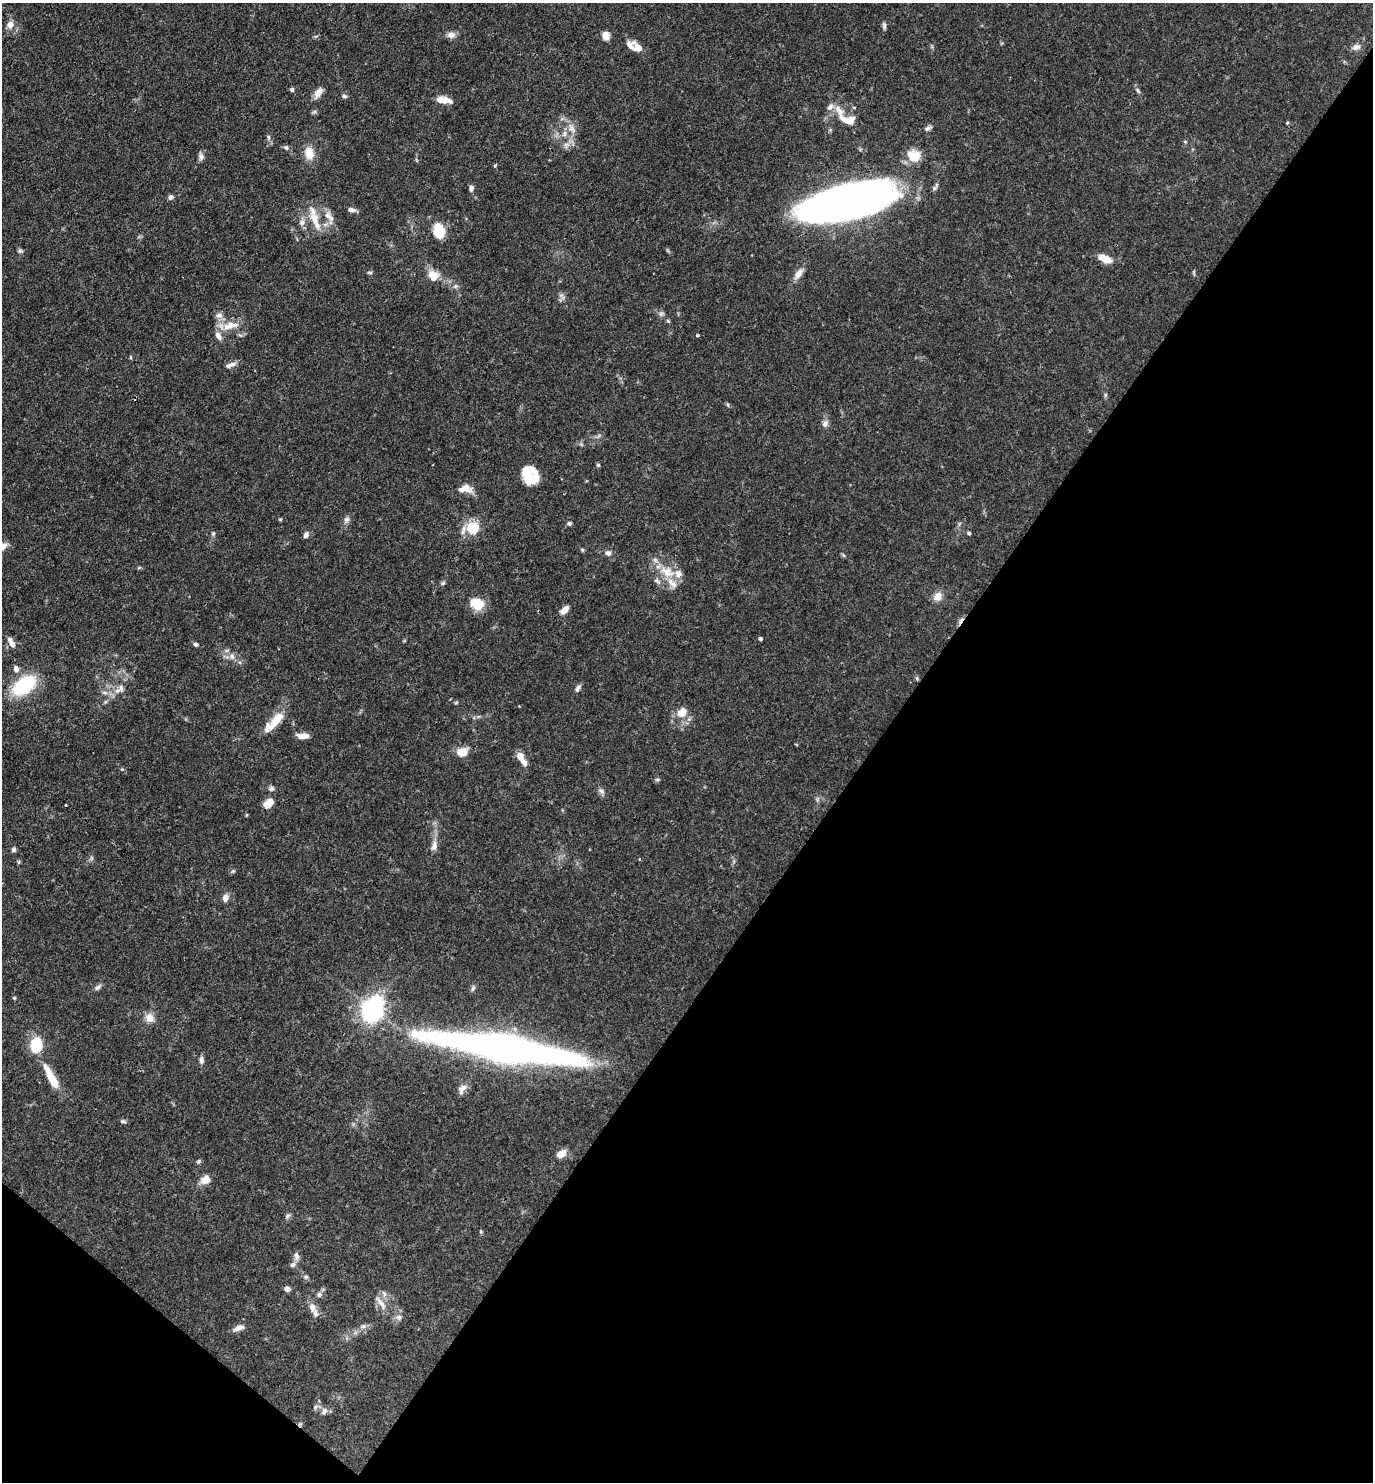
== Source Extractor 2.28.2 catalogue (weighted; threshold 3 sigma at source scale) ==
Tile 15 of 4 x 4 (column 3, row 4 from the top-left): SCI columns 3033-4403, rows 1-1480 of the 5924 x 5919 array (HDU 1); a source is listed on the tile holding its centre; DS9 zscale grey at full resolution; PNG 1375 x 1484 px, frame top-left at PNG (2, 3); no overlay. Shown black and unused: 39% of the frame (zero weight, under 3 of 4 exposures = <1% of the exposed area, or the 3 px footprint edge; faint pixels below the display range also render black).
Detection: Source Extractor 2.28.2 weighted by HDU 2 'WHT'; one run over the whole footprint, this tile lists its part. Background 0.0878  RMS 0.0038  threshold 0.017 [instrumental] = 3 sigma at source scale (4.5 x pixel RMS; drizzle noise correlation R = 1.50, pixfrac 1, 0.05/0.05 arcsec/px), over >= 5 px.
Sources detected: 129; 1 cosmic-ray / hot-pixel residue — not listed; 10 inside a brighter listed object's ellipse — not listed separately; the other 118 listed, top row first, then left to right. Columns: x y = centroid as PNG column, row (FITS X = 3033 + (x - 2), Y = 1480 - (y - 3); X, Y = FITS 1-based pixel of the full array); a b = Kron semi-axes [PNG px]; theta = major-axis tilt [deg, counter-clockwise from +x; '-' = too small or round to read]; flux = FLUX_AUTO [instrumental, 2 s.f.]
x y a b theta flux
10 25 9 7 67 2.4
884 26 9 5 -85 0.94
451 35 11 8 4 1.9
605 36 7 6 - 4.6
1356 47 11 8 16 1.9
638 48 13 9 -42 3.7
292 90 5 5 - 0.76
1138 90 8 4 -50 0.81
318 93 15 8 56 2.8
344 96 7 5 -15 0.71
443 100 16 6 -6 5.3
839 110 19 9 -48 3.5
314 112 6 4 19 0.63
848 120 19 9 -18 6.5
1287 123 5 3 - 0.32
571 128 14 7 -60 2.7
928 128 10 5 26 1
269 137 8 4 -81 0.74
1185 142 5 3 - 0.4
566 145 10 7 53 1.8
286 147 7 6 - 0.92
309 153 16 11 -87 4.9
914 156 17 13 -18 6.1
201 157 9 8 - 1.3
495 165 5 4 - 0.4
471 188 7 5 82 1.3
171 197 6 5 - 1.2
846 203 73 26 12 350
351 210 10 5 -8 1.5
329 216 19 9 -49 3.4
314 217 34 10 -74 6.3
302 222 9 8 - 1.7
439 231 15 10 -74 9.8
20 251 6 5 - 0.71
1104 258 17 8 -25 4.8
370 272 6 4 -1 0.53
798 274 15 8 58 2.8
433 276 13 10 -64 5.3
562 296 11 4 -47 0.99
661 314 6 6 - 0.89
219 315 10 8 -12 1.7
668 321 5 4 - 0.52
230 326 25 10 13 5.6
697 335 3 3 - 0.63
131 357 5 3 - 0.39
230 365 17 6 20 1.7
825 424 11 7 62 1.5
598 465 5 5 - 0.54
530 470 18 16 -32 7
465 489 18 10 1 3.8
280 519 4 3 - 0.41
347 519 8 7 - 1.2
569 523 6 5 - 0.75
473 528 6 5 - 27
213 533 6 5 - 0.69
969 533 5 4 - 0.57
306 535 8 6 63 1.3
3 546 10 7 42 2.4
582 549 6 4 -20 0.45
608 553 7 7 - 1.3
667 572 24 14 -28 8.2
443 583 7 4 45 0.59
938 596 10 9 - 3.3
476 604 15 11 -24 8.5
564 610 11 6 44 2.9
760 639 4 3 - 0.98
11 643 12 6 -61 2.8
195 644 6 5 - 0.75
232 656 8 6 78 1.4
16 669 8 6 -78 1.8
917 678 6 5 - 0.57
24 685 22 13 35 29
121 688 11 8 78 1.9
578 688 10 5 57 1.2
104 692 9 4 -1 1.1
682 712 13 9 35 4.8
278 719 20 13 49 5.6
303 736 13 6 -1 3
462 752 14 11 13 4.4
520 757 14 8 -53 3.3
657 779 6 4 0 0.56
271 789 8 6 -14 1.1
601 791 9 6 -50 1.3
268 803 14 9 38 3.3
66 805 3 2 - 0.69
434 846 16 7 79 2.2
14 849 6 5 - 0.97
18 862 6 3 -72 0.45
225 898 8 6 82 2.1
97 987 9 6 39 1
473 988 7 5 72 0.77
14 998 5 4 - 0.44
373 1009 9 7 65 200
149 1018 10 9 - 3.6
36 1045 9 8 - 19
504 1047 161 23 -9 200
201 1060 10 6 -89 1.3
51 1077 31 8 -62 9.9
462 1089 15 8 54 2.2
123 1121 8 4 -6 0.7
561 1154 13 8 35 3
198 1162 6 5 - 0.56
206 1180 11 9 23 3.4
287 1216 8 5 37 0.81
481 1231 5 3 - 0.37
296 1256 12 7 -82 1.6
306 1277 6 5 - 0.71
287 1289 6 5 - 1.8
384 1294 9 5 -64 1.2
319 1295 6 6 - 1.1
381 1303 21 6 -54 2.8
312 1307 13 8 -75 2.9
399 1317 8 8 - 1.4
363 1326 6 5 - 0.89
238 1328 13 7 26 2.2
315 1407 7 5 46 0.77
324 1411 10 8 69 1.5
300 1424 5 5 - 0.56
Overlapping masked pixels (flux is a lower limit): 1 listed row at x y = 300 1424
Isophote crosses this tile's border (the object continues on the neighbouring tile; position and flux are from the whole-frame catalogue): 1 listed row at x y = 3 546